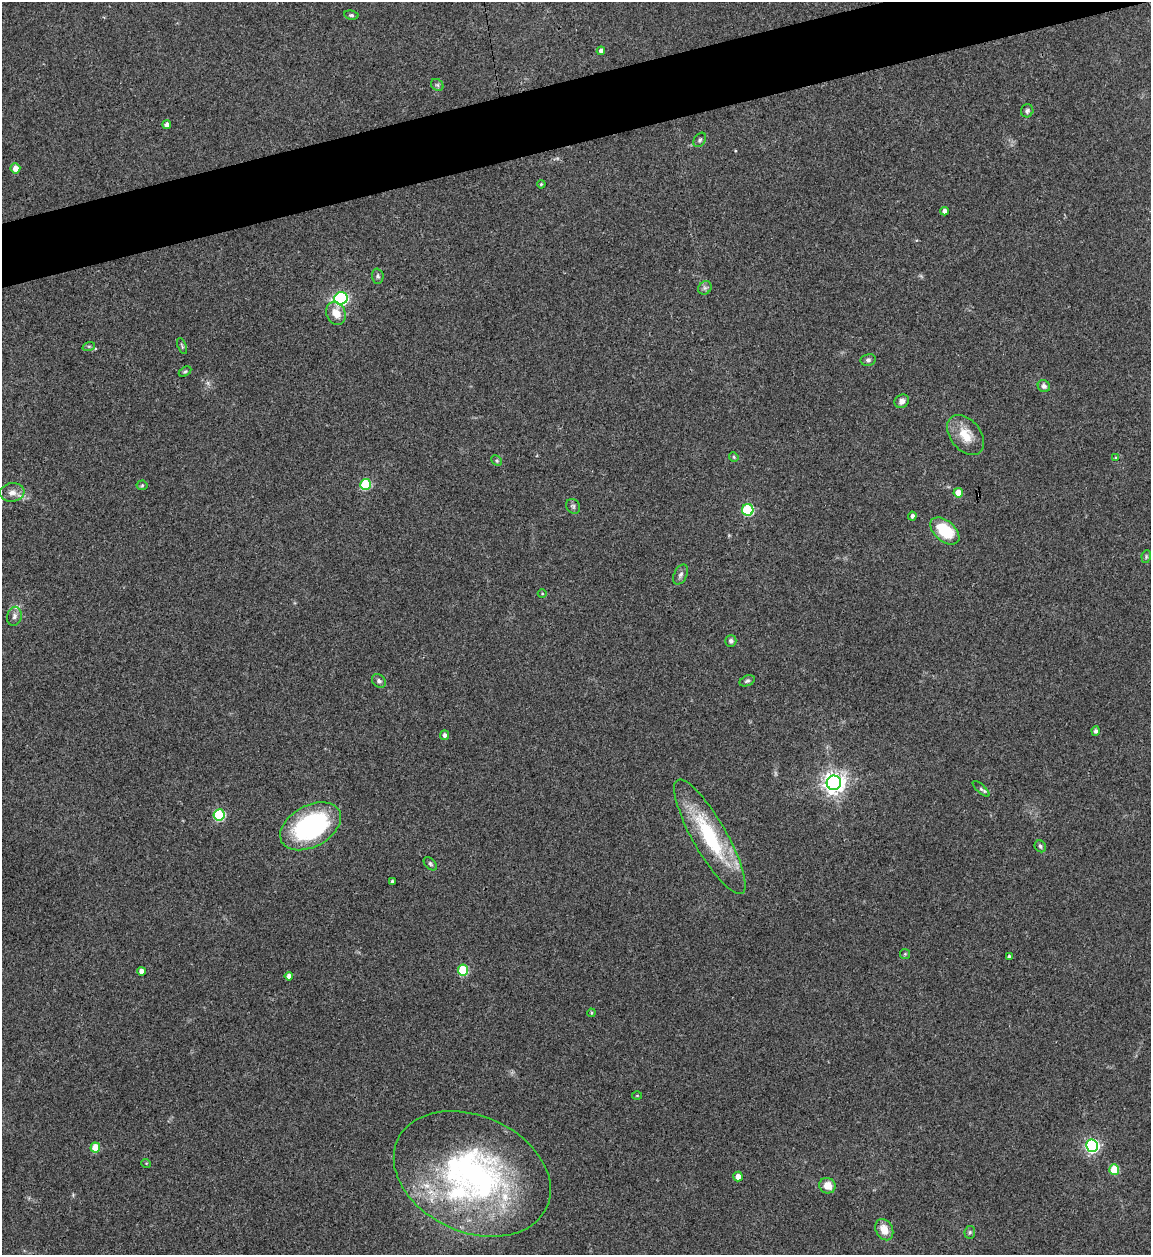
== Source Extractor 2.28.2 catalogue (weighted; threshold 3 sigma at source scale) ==
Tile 10 of 4 x 4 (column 2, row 3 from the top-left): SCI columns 1405-2553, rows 1253-2505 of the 4992 x 5013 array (HDU 1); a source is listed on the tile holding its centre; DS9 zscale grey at full resolution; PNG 1153 x 1257 px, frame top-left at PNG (2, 2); each listed source drawn as its Kron ellipse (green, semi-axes under 4 px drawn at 4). Shown black and unused: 5% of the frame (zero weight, under 3 of 4 exposures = <1% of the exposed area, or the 3 px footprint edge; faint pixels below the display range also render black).
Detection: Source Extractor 2.28.2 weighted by HDU 2 'WHT'; one run over the whole footprint, this tile lists its part. Background 0.0521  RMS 0.0049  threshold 0.022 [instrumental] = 3 sigma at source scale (4.5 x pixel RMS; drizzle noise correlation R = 1.50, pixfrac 1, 0.05/0.05 arcsec/px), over >= 5 px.
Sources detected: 70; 3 too faint to see at this stretch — neither listed nor drawn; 3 inside a brighter listed object's ellipse — not listed separately; the other 64 listed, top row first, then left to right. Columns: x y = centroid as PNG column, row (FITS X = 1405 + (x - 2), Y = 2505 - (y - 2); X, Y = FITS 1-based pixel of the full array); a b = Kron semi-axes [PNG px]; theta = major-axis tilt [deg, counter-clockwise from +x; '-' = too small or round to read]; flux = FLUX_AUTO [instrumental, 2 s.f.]
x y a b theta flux
351 15 7 4 -9 0.87
601 51 4 4 - 2.1
437 85 7 5 -43 0.94
1027 111 6 6 - 1.1
167 125 4 4 - 2.1
700 140 8 5 54 1
15 168 5 5 - 3.7
541 184 4 3 - 0.56
945 211 4 4 - 2.4
378 276 7 6 - 1.1
705 288 7 6 - 1.3
341 298 7 6 - 97
336 313 12 9 -67 6.1
89 346 6 4 18 0.69
182 346 9 3 -67 0.73
868 360 7 6 - 1.2
185 372 7 4 30 0.78
1044 386 6 5 - 2
902 401 7 6 - 2.4
966 435 23 15 -51 9.7
734 457 5 4 - 0.58
1116 458 4 3 - 0.49
497 461 6 4 -46 0.75
365 484 5 5 - 29
142 485 5 5 - 0.65
12 492 12 9 8 3.5
958 493 5 4 - 6.7
573 506 8 6 -55 1.1
748 510 6 5 - 40
912 516 4 4 - 1.4
945 531 17 10 -40 20
1146 557 6 4 80 0.81
680 575 11 6 62 1.6
542 594 4 3 - 0.38
14 616 9 7 74 1.8
731 641 6 5 - 1.1
379 681 7 6 - 1.6
747 681 8 5 23 0.98
1095 731 4 4 - 1.1
445 735 5 4 - 1.6
834 783 7 7 - 350
981 789 11 4 -42 1
219 815 6 5 - 44
311 826 33 20 29 70
710 837 65 17 -60 42
1040 846 6 5 - 0.96
430 864 8 5 -45 0.96
392 882 3 3 - 0.96
905 954 5 5 - 0.66
1009 957 4 3 - 1.2
463 970 5 5 - 31
142 971 4 4 - 2.5
289 976 4 4 - 2.2
591 1013 4 4 - 0.52
637 1096 5 3 - 0.41
1092 1146 6 6 - 100
95 1148 5 5 - 11
146 1163 5 3 - 0.39
1114 1170 5 5 - 16
472 1174 82 58 -24 160
738 1177 5 4 - 3.7
827 1186 8 7 - 5.5
884 1230 11 8 -62 6.4
970 1232 6 5 - 0.87
Isophote crosses this tile's border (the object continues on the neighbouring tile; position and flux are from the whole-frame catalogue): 1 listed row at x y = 472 1174